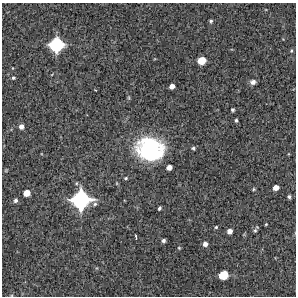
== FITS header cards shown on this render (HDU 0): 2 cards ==
NAXIS1  =                  294 /Length X axis
NAXIS2  =                  294 /Length Y axis

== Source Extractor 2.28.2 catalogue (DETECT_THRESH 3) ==
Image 294 x 294 px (HDU 0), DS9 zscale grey, 1 PNG px = 1 image px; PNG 298 x 298 px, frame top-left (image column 1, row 294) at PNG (2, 3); no overlay
Background 10100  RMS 280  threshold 851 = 3 sigma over >= 5 px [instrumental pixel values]
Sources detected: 31; all 31 listed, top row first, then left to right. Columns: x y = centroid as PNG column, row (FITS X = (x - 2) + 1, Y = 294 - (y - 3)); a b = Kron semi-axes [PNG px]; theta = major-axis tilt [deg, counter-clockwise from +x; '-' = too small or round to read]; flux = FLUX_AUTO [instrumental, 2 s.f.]
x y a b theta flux
211 21 4 3 - 3.0e+04
56 45 11 10 - 1.2e+06
291 51 5 4 - 2.3e+04
202 61 7 6 - 3.1e+05
13 78 4 4 - 2.8e+04
253 82 7 5 10 6.7e+04
172 86 5 4 - 1.0e+05
233 110 3 3 - 3.0e+04
236 120 4 3 - 2.8e+04
21 127 5 5 - 8.5e+04
193 148 5 3 - 3.0e+04
149 149 22 19 -7 2.3e+06
169 167 5 4 - 1.1e+05
126 178 4 3 - 2.3e+04
276 188 5 4 - 1.3e+05
253 189 4 4 - 2.1e+04
27 193 6 5 - 1.9e+05
289 197 4 4 - 3.8e+04
16 200 5 5 - 4.6e+04
81 200 14 13 - 2.0e+06
95 204 7 5 19 3.8e+04
159 208 4 3 - 3.2e+04
266 224 3 2 - 1.5e+04
216 227 4 4 - 2.2e+04
255 230 6 5 - 3.0e+04
230 231 5 4 - 8.9e+04
136 237 4 2 - 2.3e+04
163 240 4 4 - 4.5e+04
205 244 5 5 - 8.2e+04
179 248 4 4 - 1.9e+04
223 275 7 6 - 4.5e+05